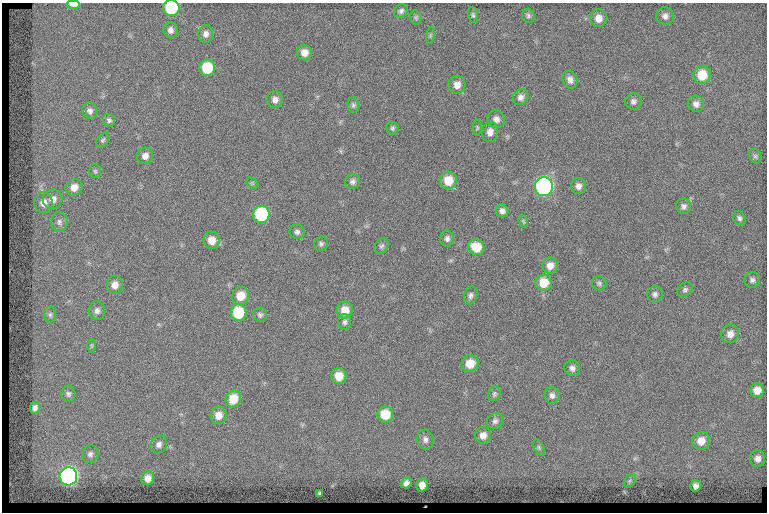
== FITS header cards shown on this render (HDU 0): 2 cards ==
NAXIS1  =                  765
NAXIS2  =                  510

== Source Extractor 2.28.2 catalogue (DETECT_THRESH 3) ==
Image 765 x 510 px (HDU 0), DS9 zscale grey, 1 PNG px = 1 image px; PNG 769 x 514 px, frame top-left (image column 1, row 510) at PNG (2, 3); each listed source drawn as its Kron ellipse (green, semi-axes under 4 px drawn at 4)
Background 136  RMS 7.3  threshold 21.8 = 3 sigma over >= 5 px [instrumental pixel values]
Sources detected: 94; all 94 listed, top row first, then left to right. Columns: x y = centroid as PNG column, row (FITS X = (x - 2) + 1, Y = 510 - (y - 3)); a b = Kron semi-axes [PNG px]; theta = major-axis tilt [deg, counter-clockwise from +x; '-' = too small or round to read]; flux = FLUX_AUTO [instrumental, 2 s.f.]
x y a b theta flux
74 4 7 3 0 5600
171 8 8 8 - 33000
401 11 7 6 - 1500
473 15 8 5 -75 970
528 16 7 6 - 1100
665 16 9 8 - 2200
416 17 7 5 -71 870
599 18 9 8 - 4000
171 30 8 7 - 2200
206 34 9 7 83 2300
430 35 8 4 81 750
304 52 8 7 - 4000
207 68 8 8 - 18000
702 75 9 8 - 12000
570 80 9 7 -67 2500
457 85 9 8 - 3700
521 97 8 7 - 2200
275 100 8 8 - 2500
633 101 8 8 - 1800
696 104 8 8 - 2400
353 105 8 5 -82 1100
90 111 8 7 - 1800
496 119 9 8 - 2600
109 120 7 5 -54 1200
477 127 8 4 -90 630
392 128 6 6 - 960
490 132 10 8 84 3000
103 140 8 5 54 980
145 156 8 8 - 2900
755 156 7 6 - 1100
95 171 7 5 -87 780
353 181 8 7 - 1600
448 181 9 8 - 8500
252 183 7 4 -35 790
578 186 8 7 - 2400
74 187 8 8 - 4300
544 187 9 9 - 160000
53 199 10 9 - 3400
43 203 10 9 - 3700
684 206 8 7 - 1800
502 211 6 6 - 1900
261 214 8 8 - 47000
739 218 7 6 - 1300
523 221 7 4 -72 710
59 222 9 8 - 2000
297 232 7 7 - 1500
447 239 8 7 - 1700
212 240 9 8 - 5400
321 244 7 6 - 1200
382 246 8 6 58 1200
476 247 8 7 - 9500
550 266 8 8 - 3700
752 280 8 8 - 1500
543 283 8 8 - 9900
599 283 7 7 - 1100
115 285 9 8 - 4100
685 290 8 6 35 1300
655 294 8 7 - 1500
471 295 9 6 73 1600
241 296 9 8 - 7600
345 310 8 8 - 6100
97 311 9 8 - 2100
238 313 8 8 - 23000
50 315 8 6 89 1300
260 315 7 7 - 1200
345 322 8 6 89 1400
730 334 9 8 - 3400
92 346 6 4 -90 630
470 364 9 8 - 7400
572 368 8 7 - 1900
339 376 8 7 - 7300
757 390 7 7 - 4600
68 394 8 7 - 1500
494 394 7 6 - 1000
552 395 8 7 - 1900
233 399 8 7 - 10000
35 408 6 5 - 1900
385 414 8 8 - 12000
218 415 8 8 - 4700
495 421 8 7 - 1600
483 435 8 8 - 3400
425 440 10 8 -76 2000
701 441 9 8 - 5200
159 444 9 8 - 2100
539 447 9 4 -64 990
90 454 9 8 - 1900
758 459 8 7 - 2600
68 476 9 8 - 190000
148 478 7 6 - 3700
630 481 7 5 59 880
406 483 5 5 - 1900
422 485 6 5 - 3400
695 486 6 5 - 2000
319 493 4 3 - 680
At the frame edge (FLAGS 8, measured only in part): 2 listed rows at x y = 74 4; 171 8